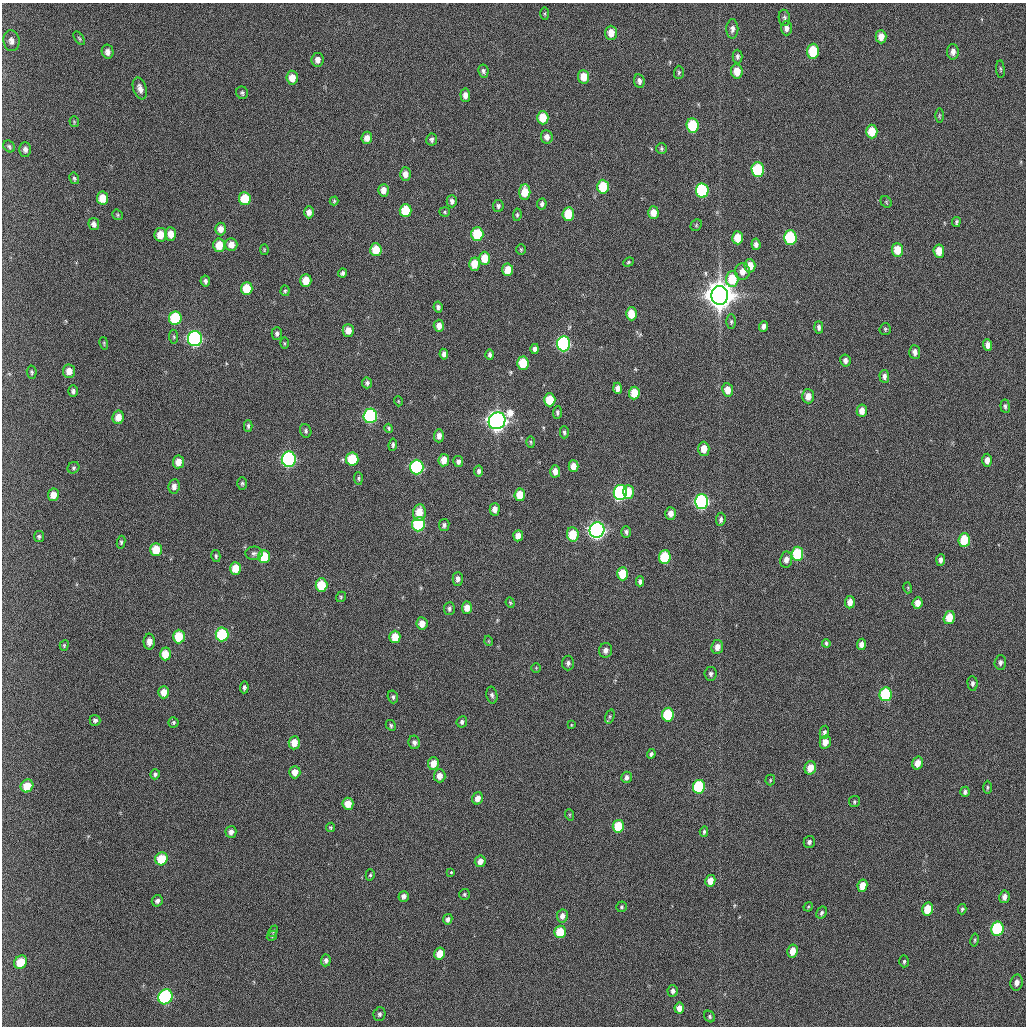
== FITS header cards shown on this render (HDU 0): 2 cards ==
NAXIS1  =                 1024 / length of data axis 1
NAXIS2  =                 1024 / length of data axis 2

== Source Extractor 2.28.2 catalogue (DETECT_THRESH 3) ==
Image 1024 x 1024 px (HDU 0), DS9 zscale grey, 1 PNG px = 1 image px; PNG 1028 x 1028 px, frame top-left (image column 1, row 1024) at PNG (2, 3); each listed source drawn as its Kron ellipse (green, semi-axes under 4 px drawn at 4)
Background 426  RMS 11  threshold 34.3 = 3 sigma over >= 5 px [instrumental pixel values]
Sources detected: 273; all 273 listed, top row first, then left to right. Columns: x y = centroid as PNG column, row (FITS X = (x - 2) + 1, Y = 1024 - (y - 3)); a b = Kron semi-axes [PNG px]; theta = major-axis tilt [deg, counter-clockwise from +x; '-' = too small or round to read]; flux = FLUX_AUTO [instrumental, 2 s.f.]
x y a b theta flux
545 14 6 3 -90 8.7e+02
784 18 8 5 -80 2.0e+03
786 28 7 5 -90 3.6e+03
732 29 9 6 90 3.1e+03
611 33 7 6 - 7.8e+03
881 37 7 5 -88 6.8e+03
79 38 8 4 -55 1.1e+03
11 41 10 8 -82 4.5e+03
813 51 7 6 - 2.9e+04
108 52 7 6 - 3.7e+03
953 52 8 6 89 3.7e+03
738 56 7 5 -89 2.0e+03
317 60 7 6 - 4.3e+03
1000 69 9 3 -85 1.1e+03
483 71 6 5 - 1.9e+03
737 71 7 5 -84 1.2e+04
679 72 7 5 89 1.3e+03
584 77 7 5 -83 1.2e+04
292 78 7 6 - 8.8e+03
639 81 7 5 -82 2.9e+03
140 88 11 6 -71 4.4e+03
242 93 6 6 - 1.7e+03
465 95 7 5 -84 4.7e+03
939 116 7 3 89 9.2e+02
543 118 6 5 - 1.7e+04
74 122 5 4 - 8.9e+02
693 125 7 6 - 4.3e+04
872 131 7 5 -88 1.7e+04
547 137 6 5 - 4.5e+03
367 138 6 5 - 5.4e+03
432 140 6 5 - 2.0e+03
9 146 6 5 - 1.4e+03
661 148 6 5 - 1.4e+03
25 149 7 6 - 2.6e+03
758 170 7 6 - 6.5e+04
405 174 7 5 -90 5.2e+03
74 178 6 4 -60 1.3e+03
603 187 7 5 -86 2.7e+04
383 190 6 5 - 5.8e+03
702 190 7 6 - 7.8e+04
525 192 8 5 89 1.3e+04
102 198 6 5 - 1.3e+04
245 199 6 6 - 2.2e+04
334 201 4 4 - 9.9e+02
452 201 6 5 - 2.7e+03
886 202 6 5 - 9.4e+02
542 204 5 4 - 2.1e+03
498 206 6 5 - 1.9e+03
406 210 6 6 - 2.4e+04
309 212 6 5 - 4.0e+03
445 212 5 4 - 1.1e+03
653 213 6 5 - 8.3e+03
568 214 7 6 - 2.4e+04
118 215 6 4 -39 1.0e+03
517 215 6 4 82 1.2e+03
956 222 5 3 - 1.3e+03
94 224 6 5 - 3.2e+03
696 225 6 5 - 1.3e+03
221 229 6 5 - 5.6e+03
170 234 7 5 -88 7.9e+03
477 234 7 6 - 3.2e+04
161 235 7 6 - 1.1e+04
738 238 6 5 - 1.6e+04
790 238 7 6 - 6.7e+04
231 244 6 6 - 6.1e+03
756 244 6 4 -83 2.9e+03
219 245 7 6 - 1.4e+04
264 250 5 3 - 8.2e+02
376 250 6 6 - 1.7e+04
521 250 5 5 - 9.7e+02
897 250 7 5 -85 1.4e+04
939 251 7 5 -85 1.1e+04
485 258 6 5 - 1.6e+04
628 262 6 4 23 1.1e+03
474 264 6 5 - 1.1e+04
750 266 6 5 - 1.2e+04
508 270 6 5 - 9.9e+03
742 271 8 7 - 6.2e+03
342 273 4 4 - 1.7e+03
732 279 8 6 87 2.5e+04
306 280 6 5 - 1.2e+04
205 281 5 4 - 2.0e+03
247 288 6 6 - 2.0e+04
285 291 5 4 - 1.1e+03
720 295 9 8 - 1.7e+06
438 307 5 4 - 2.0e+03
631 314 6 5 - 1.4e+04
175 318 7 6 - 4.1e+04
731 322 7 5 90 1.4e+03
439 326 6 5 - 5.9e+03
764 326 5 4 - 3.0e+03
819 327 6 4 -88 2.3e+03
885 329 6 5 - 1.2e+03
348 330 6 5 - 7.8e+03
277 333 6 5 - 1.9e+03
174 337 7 4 -83 1.1e+03
195 339 7 7 - 2.1e+05
104 343 6 2 -78 7.6e+02
284 343 6 4 -89 9.4e+02
564 344 7 6 - 1.7e+05
988 345 6 4 -87 3.8e+03
535 349 5 4 - 3.0e+03
915 352 7 5 -86 3.5e+03
444 354 5 4 - 3.0e+03
490 355 5 4 - 1.8e+03
845 360 6 5 - 3.3e+03
523 363 6 6 - 2.3e+04
69 371 7 6 - 6.4e+03
32 372 6 5 - 1.4e+03
884 376 6 5 - 3.2e+03
367 383 5 5 - 2.0e+03
618 388 5 4 - 4.7e+03
728 390 7 5 -81 9.2e+03
73 391 6 5 - 2.0e+03
634 393 6 5 - 1.7e+04
808 396 7 6 - 7.7e+03
550 400 6 5 - 2.2e+04
398 401 5 3 - 6.0e+02
1005 406 7 4 -84 1.7e+03
862 411 6 5 - 6.8e+03
557 412 6 4 87 1.7e+03
370 416 7 6 - 1.3e+05
118 417 6 5 - 8.1e+03
497 421 9 8 - 7.2e+05
248 426 6 4 90 1.5e+03
389 428 4 3 - 1.2e+03
306 431 7 5 -71 1.6e+03
564 432 6 4 90 1.4e+03
439 436 6 5 - 4.0e+03
531 442 6 4 -88 1.0e+03
393 445 6 4 83 1.4e+03
704 449 7 5 -88 9.6e+03
289 459 7 7 - 2.0e+05
352 459 7 6 - 3.2e+04
444 460 6 5 - 9.4e+03
987 460 6 5 - 4.8e+03
458 461 5 5 - 2.3e+03
178 462 6 5 - 7.4e+03
573 466 6 5 - 7.3e+03
417 467 7 6 - 1.1e+05
73 468 6 5 - 1.5e+03
479 471 6 4 80 1.9e+03
555 471 6 5 - 5.1e+03
358 478 6 4 -85 1.2e+03
242 483 6 5 - 1.4e+03
174 486 7 5 83 3.9e+03
628 492 7 5 90 1.5e+04
620 493 7 6 - 1.8e+05
53 495 6 5 - 7.9e+03
520 495 6 5 - 1.5e+04
702 502 7 6 - 1.9e+05
495 509 6 5 - 4.8e+03
419 513 8 6 81 1.4e+04
670 513 6 5 - 5.1e+03
721 519 7 4 84 2.1e+03
418 524 7 6 - 7.7e+04
444 525 6 5 - 1.8e+03
597 530 8 7 - 4.1e+05
626 532 6 5 - 1.8e+03
573 534 7 5 -85 1.9e+04
518 536 5 5 - 5.2e+03
39 537 5 5 - 1.6e+03
964 540 7 5 85 2.6e+04
121 542 6 4 82 1.2e+03
156 549 6 6 - 2.0e+04
254 553 8 6 2 2.1e+03
797 554 7 6 - 4.8e+04
216 556 6 4 -76 1.4e+03
264 557 6 6 - 2.4e+04
665 557 7 6 - 3.9e+04
786 560 8 6 81 4.6e+03
941 560 5 4 - 2.8e+03
236 568 6 5 - 1.4e+04
623 574 6 5 - 2.2e+04
458 579 7 5 -89 3.1e+03
640 581 5 4 - 2.2e+03
321 585 6 6 - 2.4e+04
908 588 5 3 - 8.3e+02
341 597 5 4 - 1.2e+03
850 602 6 5 - 6.7e+03
510 603 5 4 - 8.4e+02
917 603 6 5 - 7.2e+03
467 608 6 5 - 6.9e+03
449 609 6 5 - 2.0e+03
949 617 7 5 74 1.6e+04
422 623 6 5 - 6.9e+03
222 634 7 6 - 5.4e+04
179 636 7 6 - 2.3e+04
395 637 6 5 - 1.3e+04
489 641 5 3 - 6.6e+02
149 642 8 5 88 5.2e+03
826 643 4 3 - 1.2e+03
861 644 5 4 - 4.4e+03
64 645 5 4 - 9.8e+02
717 647 7 6 - 5.7e+03
605 650 7 6 - 3.8e+03
165 654 6 5 - 1.0e+04
1000 662 7 6 - 2.7e+03
568 663 7 6 - 2.4e+03
536 668 5 5 - 8.6e+02
711 674 7 6 - 2.1e+03
972 683 7 5 -86 2.1e+03
244 687 6 4 86 1.6e+03
164 692 6 5 - 8.1e+03
885 694 7 6 - 5.8e+04
492 695 8 5 -78 2.1e+03
393 697 6 5 - 1.7e+03
668 715 7 6 - 4.4e+04
610 717 7 4 71 1.1e+03
95 720 5 5 - 2.1e+03
173 722 5 5 - 1.2e+03
462 722 6 5 - 2.0e+03
391 725 6 4 -59 1.3e+03
571 725 4 2 - 6.5e+02
824 732 7 4 79 2.2e+03
414 742 7 5 -80 2.8e+03
825 742 6 5 - 7.6e+03
294 743 6 5 - 9.3e+03
651 754 5 4 - 1.7e+03
433 763 6 5 - 9.2e+03
918 763 6 5 - 8.4e+03
810 768 7 5 74 1.1e+04
295 772 6 5 - 6.6e+03
155 774 5 5 - 1.7e+03
440 776 6 6 - 5.9e+03
627 777 5 5 - 2.8e+03
770 780 5 4 - 8.8e+02
27 786 7 6 - 1.3e+04
699 787 7 6 - 6.7e+04
987 787 7 3 89 1.0e+03
965 792 5 4 - 2.2e+03
478 798 6 5 - 5.6e+03
854 802 5 5 - 1.3e+03
348 804 6 5 - 9.3e+03
570 815 6 3 -71 8.7e+02
618 826 6 5 - 2.7e+04
330 827 5 4 - 1.1e+03
231 832 6 5 - 3.5e+03
704 832 5 3 - 1.5e+03
809 842 6 5 - 1.9e+03
161 859 7 6 - 2.2e+04
480 861 6 5 - 4.7e+03
451 872 3 3 - 2.1e+03
370 875 6 4 74 1.2e+03
710 881 6 5 - 9.3e+03
862 886 6 5 - 1.0e+04
464 894 5 5 - 1.3e+03
404 896 5 5 - 3.3e+03
1004 897 6 5 - 3.9e+03
157 901 6 5 - 2.4e+03
621 907 5 5 - 1.3e+03
808 907 5 3 - 8.1e+02
928 909 6 5 - 2.0e+04
962 909 5 4 - 1.3e+03
822 913 6 4 59 1.6e+03
562 916 6 5 - 4.3e+03
448 919 5 4 - 2.6e+03
997 929 7 6 - 7.2e+04
273 931 6 4 68 1.1e+03
560 932 6 5 - 2.1e+04
272 936 5 4 - 1.1e+03
975 940 7 3 80 9.3e+02
793 951 6 5 - 9.4e+03
440 954 6 5 - 1.4e+04
326 960 6 5 - 2.4e+03
904 961 6 4 87 1.2e+03
21 962 7 6 - 1.8e+04
1017 982 8 6 80 4.3e+03
673 991 6 5 - 2.5e+03
165 997 8 7 - 1.3e+05
679 1008 5 5 - 6.1e+03
379 1014 7 6 - 2.1e+03
710 1016 6 5 - 1.5e+03